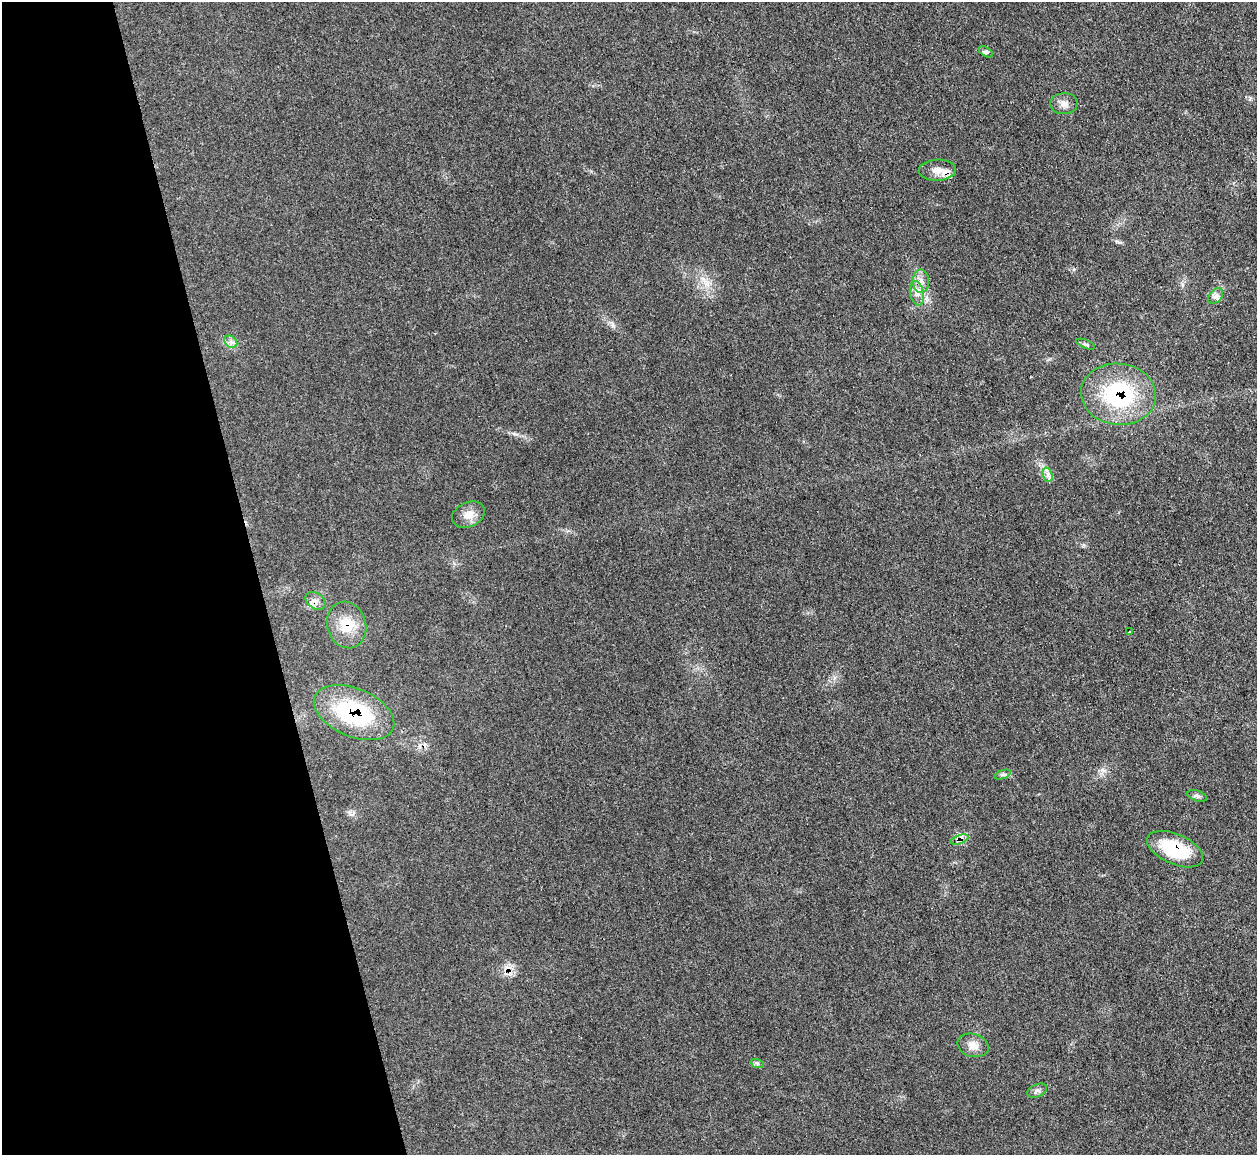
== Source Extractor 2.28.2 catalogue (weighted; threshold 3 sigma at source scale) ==
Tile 5 of 4 x 4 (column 1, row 2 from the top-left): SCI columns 3-1257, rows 2557-3709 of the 5025 x 4997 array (HDU 1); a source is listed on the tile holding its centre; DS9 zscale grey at full resolution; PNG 1259 x 1157 px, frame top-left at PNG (2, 2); each listed source drawn as its Kron ellipse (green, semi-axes under 4 px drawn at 4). Shown black and unused: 20% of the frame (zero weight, under 3 of 4 exposures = <1% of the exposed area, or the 3 px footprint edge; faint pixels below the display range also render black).
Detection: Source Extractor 2.28.2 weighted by HDU 2 'WHT'; one run over the whole footprint, this tile lists its part. Background 0.0431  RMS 0.0056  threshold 0.0251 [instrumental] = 3 sigma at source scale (4.5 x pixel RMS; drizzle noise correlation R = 1.50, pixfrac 1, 0.05/0.05 arcsec/px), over >= 5 px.
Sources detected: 25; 2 cosmic-ray / hot-pixel residue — neither listed nor drawn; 1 inside a brighter listed object's ellipse — not listed separately; the other 22 listed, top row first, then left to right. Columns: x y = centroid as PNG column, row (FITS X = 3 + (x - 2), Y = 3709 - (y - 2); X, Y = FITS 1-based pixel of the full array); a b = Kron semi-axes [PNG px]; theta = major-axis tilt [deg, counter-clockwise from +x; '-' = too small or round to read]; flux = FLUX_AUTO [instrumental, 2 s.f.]
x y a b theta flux
986 52 8 4 -32 1.2
1064 104 14 10 3 3.8
937 170 19 10 2 5.7
921 281 11 8 -87 4
917 293 12 7 -78 3.4
1216 296 9 6 51 2
231 342 7 5 -44 1.8
1086 344 10 4 -22 1.1
1118 394 38 30 -6 59
1048 475 7 4 -72 1.8
468 515 17 12 24 5.7
315 601 11 7 -35 2.7
347 625 23 19 -73 14
1130 632 3 2 - 0.86
354 713 42 24 -23 51
1002 775 9 3 19 1.1
1197 796 10 5 -19 1.5
960 840 9 4 19 1.8
1175 849 30 15 -23 32
973 1045 16 11 -15 5.1
757 1063 7 4 -19 0.9
1037 1091 10 6 23 1.8
Overlapping masked pixels (flux is a lower limit): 6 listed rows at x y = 1118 394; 315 601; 347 625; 354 713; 960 840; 1175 849
Unlisted compact peaks at least as high as the median listed source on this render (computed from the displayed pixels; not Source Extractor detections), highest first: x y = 613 326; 1102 770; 515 434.